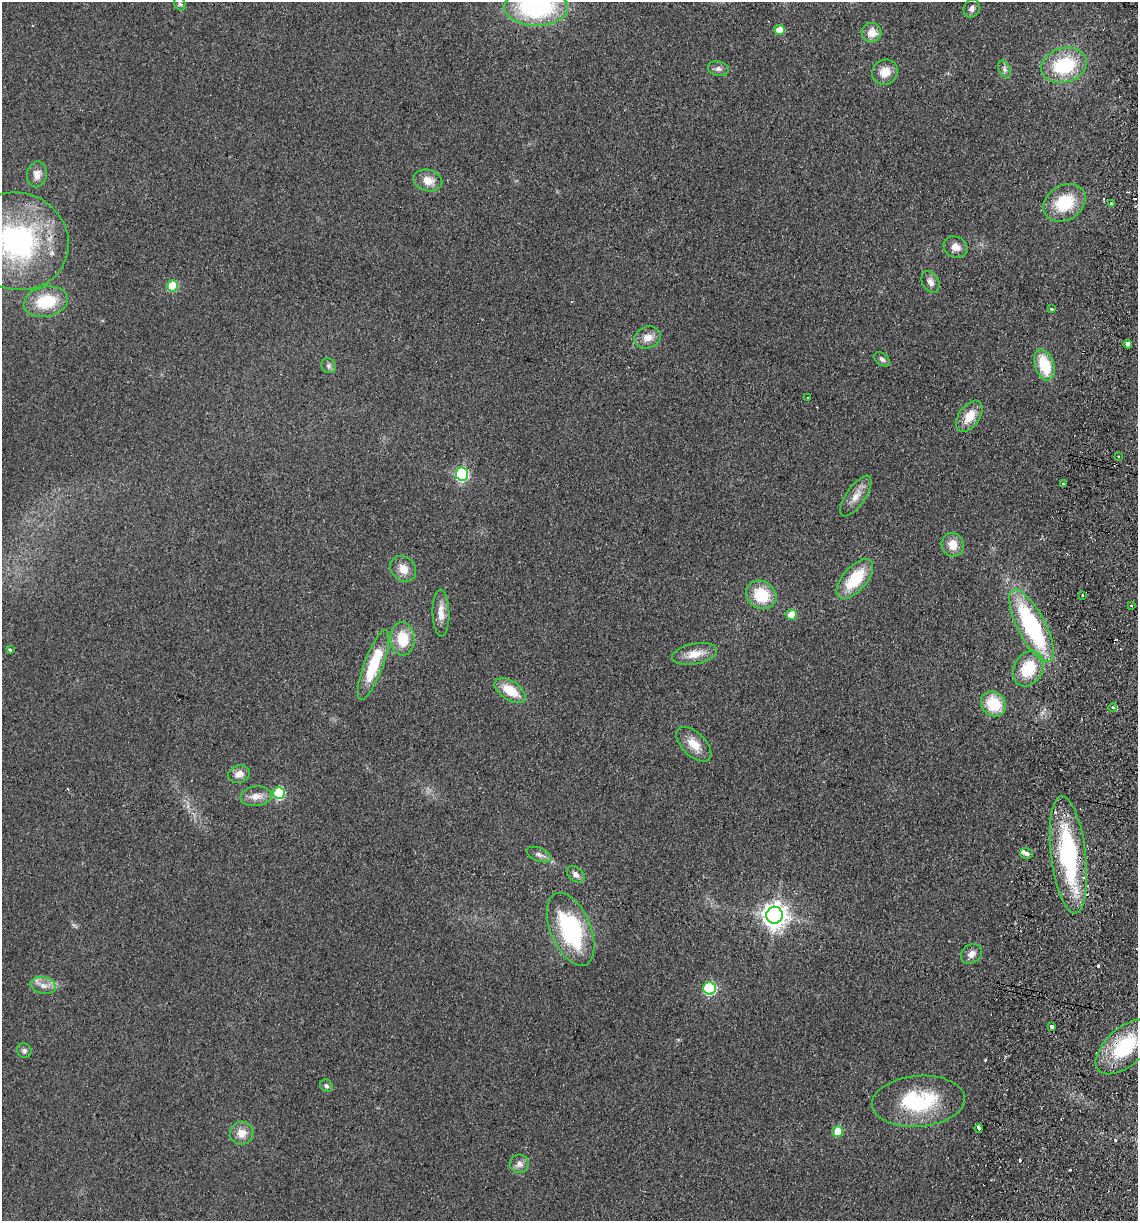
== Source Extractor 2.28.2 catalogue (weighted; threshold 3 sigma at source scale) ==
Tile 10 of 4 x 4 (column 2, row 3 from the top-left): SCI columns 1311-2446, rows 1232-2450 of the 5008 x 4901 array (HDU 1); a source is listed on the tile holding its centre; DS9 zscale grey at full resolution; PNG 1140 x 1223 px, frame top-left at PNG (2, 2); each listed source drawn as its Kron ellipse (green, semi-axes under 4 px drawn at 4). Shown black and unused: <1% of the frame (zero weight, under 2 of 3 exposures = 3% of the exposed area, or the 3 px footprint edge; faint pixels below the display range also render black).
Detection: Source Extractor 2.28.2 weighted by HDU 2 'WHT'; one run over the whole footprint, this tile lists its part. Background 0.111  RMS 0.01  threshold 0.0449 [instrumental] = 3 sigma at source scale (4.5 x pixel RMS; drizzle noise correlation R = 1.50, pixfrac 1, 0.05/0.05 arcsec/px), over >= 5 px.
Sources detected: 77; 7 cosmic-ray / hot-pixel residue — neither listed nor drawn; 1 inside a brighter listed object's ellipse — not listed separately; the other 69 listed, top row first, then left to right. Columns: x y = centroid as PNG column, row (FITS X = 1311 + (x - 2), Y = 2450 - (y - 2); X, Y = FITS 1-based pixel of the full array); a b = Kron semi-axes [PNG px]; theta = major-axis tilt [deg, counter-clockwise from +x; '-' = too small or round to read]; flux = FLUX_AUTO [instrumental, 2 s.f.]
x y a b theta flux
180 4 7 5 -60 2.3
536 7 32 18 0 140
972 8 9 8 - 3.9
780 30 5 5 - 21
872 33 10 9 - 12
1064 65 23 17 16 63
718 69 10 7 -12 3.9
1005 69 9 5 -67 2.9
885 72 13 12 - 13
37 174 13 10 79 8
428 180 15 10 -13 12
1065 203 22 17 31 42
1111 204 4 3 - 2.8
18 241 52 48 -26 190
955 247 12 10 -25 8.3
931 282 12 8 -61 5.5
172 286 5 5 - 47
46 302 22 15 11 43
1051 309 3 3 - 1.2
648 337 13 10 19 10
1128 344 4 4 - 13
882 359 9 5 -39 2.7
1044 365 16 9 -71 37
329 366 8 7 - 2.9
808 398 3 2 - 1.2
969 416 18 10 55 17
1118 456 2 2 - 1.2
462 474 6 6 - 140
1063 484 4 3 - 1.5
856 496 24 9 56 11
953 545 12 11 - 13
403 569 14 11 -47 11
855 579 24 12 49 43
761 595 16 13 -36 35
1082 596 3 2 - 1.5
1131 605 3 2 - 1.6
441 613 23 8 -88 11
791 615 5 5 - 20
1031 626 40 14 -62 140
402 639 16 12 -86 27
10 650 3 3 - 2.9
695 654 23 10 11 14
373 665 37 9 70 47
1028 669 18 14 61 37
510 691 17 9 -33 23
993 704 13 11 -46 34
1113 707 4 3 - 4.4
694 744 21 12 -45 16
239 774 11 8 13 7.2
279 793 6 6 - 69
256 796 16 10 7 9.8
1026 853 6 5 - 3
539 854 13 6 -23 4.3
1068 855 59 17 -83 140
576 874 10 7 -40 5
774 915 8 8 - 920
571 929 39 20 -67 110
972 954 11 9 38 6.8
43 985 13 8 -12 7.4
710 988 6 6 - 110
1052 1027 4 3 - 14
1125 1047 35 19 41 68
24 1051 8 7 - 3
326 1086 7 6 - 2.4
918 1101 47 25 4 80
979 1128 4 3 - 5.5
838 1131 5 5 - 26
242 1133 12 11 - 11
519 1164 9 9 - 6.2
Overlapping masked pixels (flux is a lower limit): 1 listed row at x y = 1125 1047
Isophote crosses this tile's border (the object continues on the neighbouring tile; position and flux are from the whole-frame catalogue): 2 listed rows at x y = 536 7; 18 241